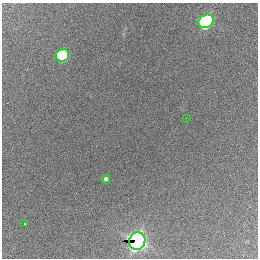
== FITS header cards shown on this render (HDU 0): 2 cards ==
NAXIS1  =                  256 / length of data axis 1
NAXIS2  =                  256 / length of data axis 2

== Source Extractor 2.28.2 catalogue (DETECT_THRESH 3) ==
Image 256 x 256 px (HDU 0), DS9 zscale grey, 1 PNG px = 1 image px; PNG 260 x 260 px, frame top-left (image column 1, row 256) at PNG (2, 3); each listed source drawn as its Kron ellipse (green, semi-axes under 4 px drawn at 4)
Background 2370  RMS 61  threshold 182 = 3 sigma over >= 5 px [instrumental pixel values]
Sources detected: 6; all 6 listed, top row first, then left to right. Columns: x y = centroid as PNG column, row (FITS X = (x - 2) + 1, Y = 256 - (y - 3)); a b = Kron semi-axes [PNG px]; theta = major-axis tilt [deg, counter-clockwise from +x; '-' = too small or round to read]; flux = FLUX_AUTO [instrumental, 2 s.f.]
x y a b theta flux
206 21 8 6 30 8.1e+05
62 55 7 6 - 3.8e+05
186 118 2 2 - 1.4e+04
106 179 4 4 - 1.1e+04
25 224 3 3 - 8.0e+03
137 241 9 8 - 2.1e+06